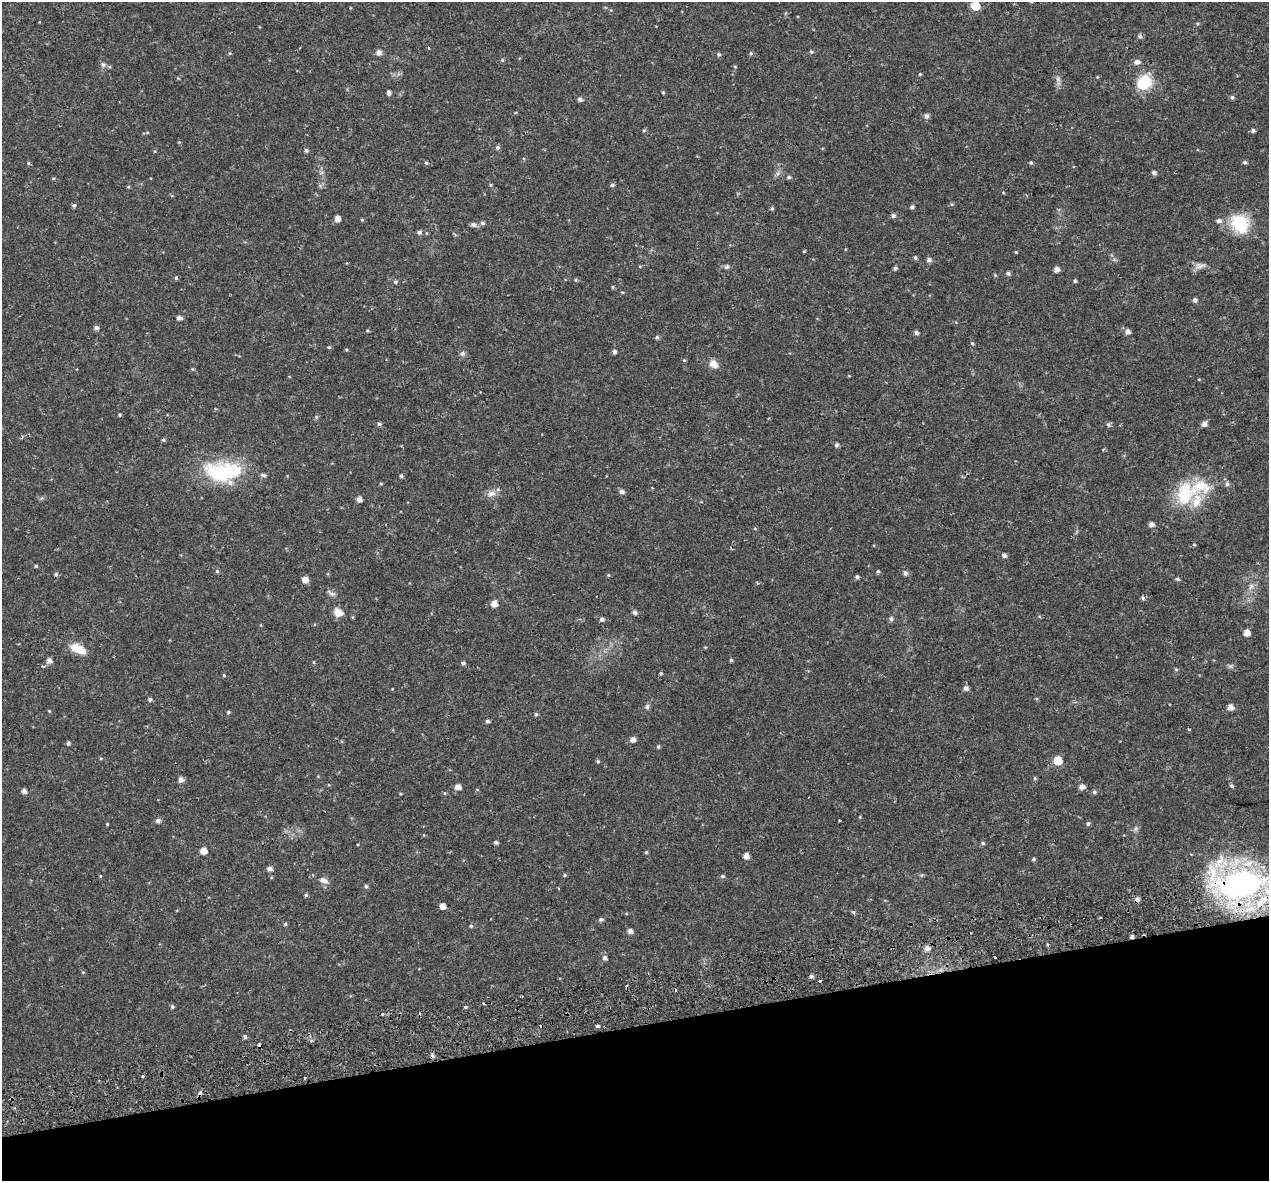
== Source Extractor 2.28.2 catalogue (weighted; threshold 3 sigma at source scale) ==
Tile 14 of 4 x 4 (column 2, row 4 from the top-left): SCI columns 1320-2586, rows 162-1340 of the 5174 x 4987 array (HDU 1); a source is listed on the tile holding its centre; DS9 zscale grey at full resolution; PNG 1271 x 1183 px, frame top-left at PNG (2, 2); no overlay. Shown black and unused: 13% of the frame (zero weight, under 2 of 3 exposures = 5% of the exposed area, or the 3 px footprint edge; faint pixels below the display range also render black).
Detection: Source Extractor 2.28.2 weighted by HDU 2 'WHT'; one run over the whole footprint, this tile lists its part. Background 0.0266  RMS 0.0031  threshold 0.0138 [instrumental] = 3 sigma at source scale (4.5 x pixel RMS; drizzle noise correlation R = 1.50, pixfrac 1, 0.0396/0.0396 arcsec/px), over >= 5 px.
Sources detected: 206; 2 too faint to see at this stretch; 9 cosmic-ray / hot-pixel residue — not listed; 9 inside a brighter listed object's ellipse — not listed separately; the other 186 listed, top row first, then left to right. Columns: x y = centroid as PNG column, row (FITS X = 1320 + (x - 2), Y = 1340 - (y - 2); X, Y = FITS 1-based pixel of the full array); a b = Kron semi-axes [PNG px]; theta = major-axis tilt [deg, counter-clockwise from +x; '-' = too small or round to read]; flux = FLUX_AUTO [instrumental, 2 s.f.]
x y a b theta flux
975 6 6 6 - 9.9
1140 36 7 6 - 0.61
429 48 4 2 - 0.24
379 52 6 5 - 1.5
811 52 5 4 - 0.46
751 53 5 5 - 0.47
718 54 6 5 - 0.53
502 60 5 4 - 0.39
1137 62 8 6 -5 1.3
103 65 7 6 - 0.93
735 66 5 3 - 0.27
920 74 4 4 - 0.33
1145 82 9 6 48 38
389 92 6 4 -75 0.87
663 92 4 4 - 0.34
1232 97 6 4 -75 0.53
580 99 5 4 - 1
926 116 6 6 - 1
644 130 5 4 - 0.36
1253 130 5 4 - 0.69
179 142 4 4 - 0.28
498 148 5 5 - 0.69
306 150 5 4 - 0.7
1245 162 5 5 - 0.58
28 163 5 4 - 0.37
426 163 5 4 - 0.4
1031 163 5 4 - 0.42
1154 172 5 4 - 0.76
778 173 7 4 71 0.69
789 177 5 5 - 0.52
53 178 5 3 - 0.32
490 185 5 3 - 0.33
612 185 5 5 - 0.54
128 187 5 4 - 0.3
952 204 5 5 - 0.39
74 205 5 4 - 0.76
912 207 5 4 - 0.67
772 208 5 4 - 0.42
893 216 6 5 - 0.78
337 219 5 5 - 2.1
362 220 4 4 - 0.32
482 223 5 5 - 0.72
1240 224 25 22 -46 11
473 225 7 6 - 0.91
419 232 5 5 - 0.81
804 251 4 3 - 0.28
1016 252 4 2 - 0.27
915 258 5 4 - 0.56
929 260 6 6 - 0.94
1200 266 15 8 -3 1.8
727 267 8 6 38 0.7
895 268 5 5 - 0.55
1057 269 5 5 - 1.6
1008 273 6 5 - 0.7
995 275 5 5 - 0.32
176 278 5 4 - 0.48
576 280 5 3 - 0.3
1075 281 5 4 - 0.46
395 282 6 5 - 0.54
613 287 5 3 - 0.32
622 292 5 3 - 0.26
1195 300 5 5 - 0.76
179 318 7 5 -8 1
96 327 5 5 - 0.93
1127 332 5 5 - 1.4
916 333 5 4 - 0.9
657 337 6 5 - 0.55
972 343 5 4 - 0.37
329 347 5 4 - 0.36
346 350 4 4 - 0.33
614 352 5 5 - 0.78
463 353 7 7 - 0.82
684 360 5 4 - 0.36
714 364 12 9 -46 2.3
192 369 5 3 - 0.3
120 415 5 3 - 0.33
316 417 6 5 - 0.45
379 424 6 4 0 0.63
1204 424 6 5 - 1.5
1108 425 6 5 - 0.53
163 440 5 4 - 0.42
837 445 5 4 - 0.72
223 471 49 24 0 23
401 476 5 4 - 0.61
381 484 4 3 - 0.31
1227 484 7 5 -75 0.85
621 492 6 5 - 1
491 493 14 8 11 2
1185 494 35 26 69 16
359 499 5 5 - 1.6
1151 524 6 5 - 1.2
755 528 5 3 - 0.27
1194 545 5 3 - 0.28
1004 555 5 4 - 0.87
36 566 4 4 - 0.41
217 571 5 5 - 0.48
878 571 5 4 - 0.44
905 573 6 6 - 0.86
56 574 5 4 - 0.51
608 575 5 4 - 0.3
857 577 5 4 - 0.57
305 579 5 5 - 2.4
1177 579 5 4 - 0.58
757 583 4 3 - 0.34
1251 586 9 6 71 1.3
332 594 10 5 -6 0.89
1143 598 6 5 - 0.59
494 604 5 5 - 2.5
338 612 11 9 -29 2.6
635 612 5 5 - 0.91
602 619 6 5 - 0.81
891 619 6 5 - 0.73
1247 633 5 5 - 2.7
705 647 5 3 - 0.25
78 649 22 10 -28 4.7
731 660 4 4 - 0.39
49 661 6 5 - 1.6
313 662 5 3 - 0.31
463 663 5 4 - 0.65
43 666 5 4 - 0.46
1176 669 6 4 -1 0.35
661 673 4 4 - 0.41
224 675 4 4 - 0.29
966 688 6 5 - 1.1
150 699 5 4 - 0.74
647 707 8 6 74 0.7
1230 707 6 6 - 1.7
49 711 4 4 - 0.29
228 712 5 4 - 0.37
536 714 5 5 - 0.47
487 721 4 4 - 0.75
1189 729 3 3 - 0.47
633 739 5 5 - 1.6
68 743 5 4 - 0.67
658 747 5 4 - 0.46
101 758 4 3 - 0.28
1058 760 6 5 - 8
598 761 5 4 - 0.43
1035 778 5 4 - 0.39
181 779 6 6 - 1.4
1232 786 5 4 - 0.54
458 787 6 5 - 1.9
1082 787 6 5 - 1.5
24 791 5 5 - 1.2
1094 792 5 5 - 0.53
444 793 5 4 - 0.36
158 821 6 5 - 0.97
1088 823 5 5 - 0.57
107 824 4 3 - 0.28
1135 829 8 5 72 0.72
496 842 4 4 - 0.67
983 843 6 5 - 0.48
204 851 5 5 - 3
646 852 5 4 - 0.38
746 856 5 5 - 1.7
1033 859 5 4 - 0.43
270 868 6 5 - 1.2
565 875 5 4 - 0.36
100 876 5 3 - 0.22
722 876 6 4 20 0.43
323 880 14 7 -22 1.7
1241 884 50 31 -12 99
366 886 5 5 - 0.58
306 895 5 4 - 0.46
1137 899 6 5 - 1.1
443 906 5 4 - 2.2
853 912 5 4 - 0.51
601 919 6 5 - 0.65
285 924 4 4 - 0.39
471 926 5 5 - 0.45
630 931 6 5 - 1.3
1132 937 4 4 - 0.77
927 948 6 6 - 1.6
605 958 6 5 - 0.93
83 972 4 4 - 0.29
811 976 5 5 - 0.79
820 981 3 3 - 1.1
522 997 4 2 - 0.32
172 1006 6 5 - 0.53
465 1007 4 4 - 0.39
382 1014 3 3 - 0.29
598 1026 5 4 - 0.57
245 1037 4 4 - 0.83
259 1045 4 4 - 1.2
143 1076 3 3 - 1
200 1092 4 3 - 3.4
Overlapping masked pixels (flux is a lower limit): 5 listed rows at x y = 1241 884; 1137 899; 1132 937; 259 1045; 200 1092
Isophote crosses this tile's border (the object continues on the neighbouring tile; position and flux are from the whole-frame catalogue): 1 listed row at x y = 975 6